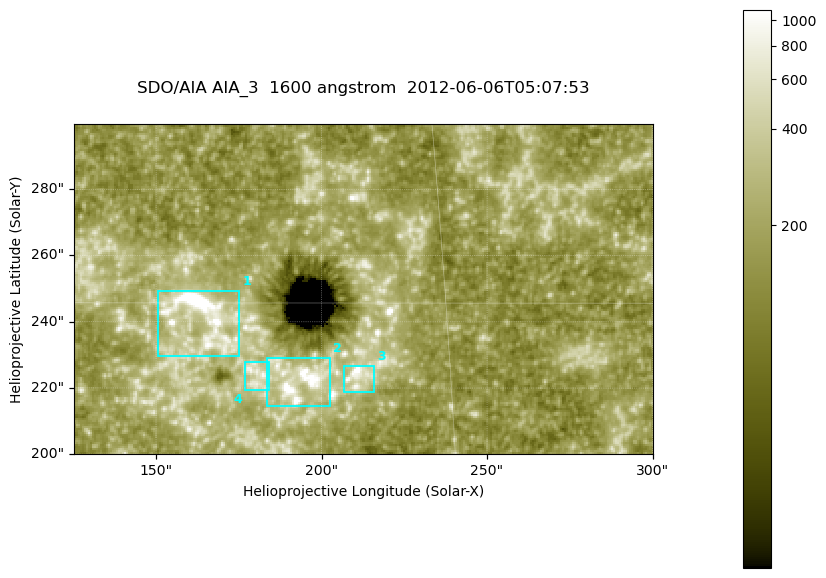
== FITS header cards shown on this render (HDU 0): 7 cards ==
TELESCOP= 'SDO/AIA '
INSTRUME= 'AIA_3   '
WAVELNTH=                 1600
WAVEUNIT= 'angstrom'
DATE-OBS= '2012-06-06T05:07:53.13'
CTYPE1  = 'HPLN-TAN'
CTYPE2  = 'HPLT-TAN'

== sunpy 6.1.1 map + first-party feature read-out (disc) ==
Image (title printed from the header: SDO/AIA AIA_3  1600 angstrom  2012-06-06T05:07:53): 287 x 164 px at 0.609 arcsec/px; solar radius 946 arcsec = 1552 px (partial field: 0.6% of the solar disc is inside the frame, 100% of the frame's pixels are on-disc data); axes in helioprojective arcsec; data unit not stated in the header (colour bar unlabelled)
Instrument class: DISC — disc imager (sunpy class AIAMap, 1600 A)
Bright regions (active regions / flare kernels): reference = the on-disc median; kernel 3 px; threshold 5 sigma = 312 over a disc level ~178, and >= 1.15x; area >= 47 px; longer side >= 3 px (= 1.8 arcsec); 4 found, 4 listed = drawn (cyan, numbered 1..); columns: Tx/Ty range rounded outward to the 2 arcsec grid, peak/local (2 s.f.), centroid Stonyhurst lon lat
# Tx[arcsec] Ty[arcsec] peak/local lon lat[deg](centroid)
1 150..176 230..250 16 +10 +15
2 182..204 214..230 7.7 +12 +14
3 206..216 218..228 7.9 +13 +14
4 176..184 218..228 4.3 +11 +14